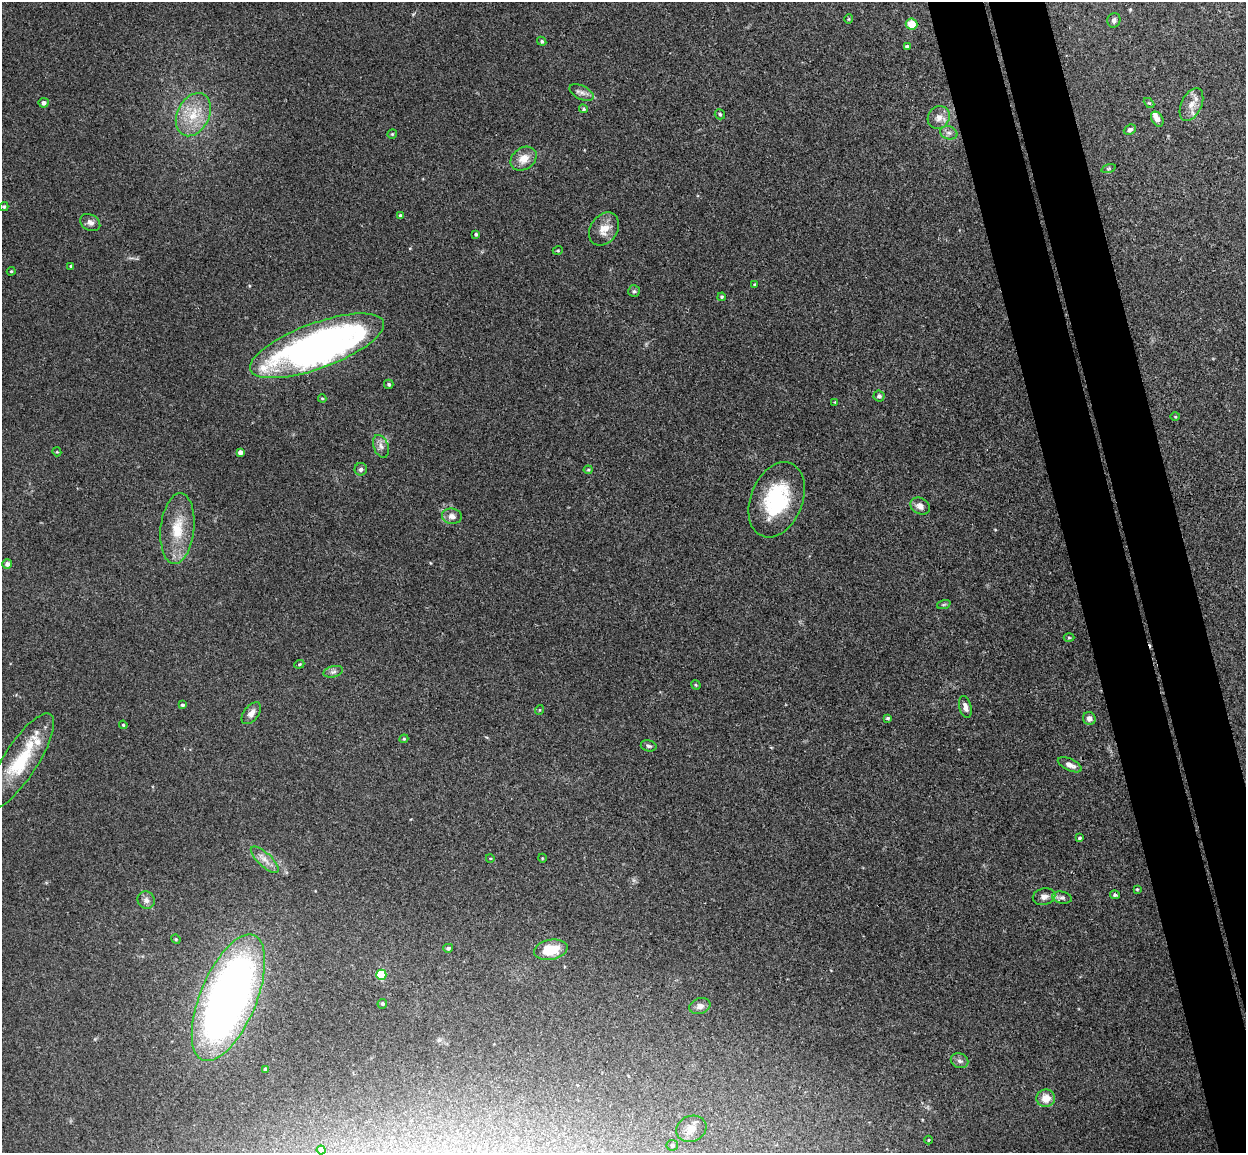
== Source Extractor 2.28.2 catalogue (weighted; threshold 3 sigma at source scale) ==
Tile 6 of 4 x 4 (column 2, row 2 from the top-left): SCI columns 1301-2544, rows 2457-3607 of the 5086 x 5029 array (HDU 1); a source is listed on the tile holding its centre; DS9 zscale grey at full resolution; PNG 1248 x 1155 px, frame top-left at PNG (2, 2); each listed source drawn as its Kron ellipse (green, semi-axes under 4 px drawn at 4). Shown black and unused: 8% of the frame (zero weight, under 3 of 4 exposures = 5% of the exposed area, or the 3 px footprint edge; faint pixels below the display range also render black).
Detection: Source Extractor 2.28.2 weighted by HDU 2 'WHT'; one run over the whole footprint, this tile lists its part. Background 0.0387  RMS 0.0042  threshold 0.0191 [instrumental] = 3 sigma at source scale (4.5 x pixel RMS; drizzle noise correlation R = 1.50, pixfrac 1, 0.05/0.05 arcsec/px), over >= 5 px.
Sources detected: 89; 1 inside a brighter object's white glare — neither listed nor drawn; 3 inside a brighter listed object's ellipse — not listed separately; the other 85 listed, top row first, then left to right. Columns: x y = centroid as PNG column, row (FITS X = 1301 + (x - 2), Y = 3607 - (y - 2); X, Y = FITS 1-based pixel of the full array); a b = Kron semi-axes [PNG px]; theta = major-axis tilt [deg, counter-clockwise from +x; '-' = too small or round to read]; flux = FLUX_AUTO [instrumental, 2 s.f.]
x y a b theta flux
849 19 4 4 - 0.45
1114 20 7 6 - 1.4
911 24 6 5 - 6.6
542 41 5 4 - 0.61
907 47 4 3 - 0.82
582 92 13 7 -27 2
44 103 5 5 - 1.5
1149 103 6 4 -43 0.51
1191 104 17 10 65 4.4
583 109 4 4 - 0.57
720 114 5 5 - 0.71
193 115 23 16 63 12
939 117 12 10 53 3.4
1157 119 8 5 -58 2.4
1130 130 6 5 - 0.99
949 133 9 6 -14 1.6
392 134 5 5 - 0.46
524 159 14 10 36 5.5
1109 169 7 3 19 0.54
4 207 4 4 - 0.71
400 215 4 4 - 0.67
90 223 10 8 -29 2
604 229 18 13 55 5.5
476 234 3 3 - 0.71
558 250 5 3 - 0.41
71 266 3 3 - 0.75
11 271 4 3 - 0.43
754 284 4 3 - 0.39
634 291 6 6 - 0.75
722 297 4 3 - 0.53
317 346 71 22 20 210
389 384 4 4 - 0.83
879 396 5 5 - 1.2
322 398 4 4 - 0.42
835 402 4 3 - 0.33
1175 417 5 3 - 0.4
381 446 12 7 -70 2.1
57 452 5 3 - 0.37
240 452 4 4 - 1.6
361 469 6 6 - 1.2
588 470 4 4 - 0.47
777 500 39 26 68 32
920 506 10 8 -30 2.5
452 516 10 7 -7 2.7
177 529 35 17 84 14
7 564 5 5 - 1.7
944 604 7 4 19 0.69
1069 638 5 3 - 0.45
299 664 5 4 - 0.5
333 672 10 5 14 1.3
696 685 5 4 - 0.41
182 705 4 4 - 0.91
965 707 11 6 -76 2.1
539 710 5 3 - 0.35
251 713 13 7 52 2.4
888 718 4 3 - 0.6
1089 719 6 6 - 2.4
123 725 4 4 - 0.45
404 739 4 4 - 0.47
649 746 8 5 -15 0.89
21 761 55 17 57 25
1070 765 13 6 -25 2.4
1079 838 4 3 - 0.59
490 858 4 3 - 0.33
542 858 4 3 - 0.33
265 860 18 6 -43 3.4
1137 889 4 4 - 0.43
1115 895 5 4 - 0.8
1044 897 11 8 14 2.4
1062 898 10 6 -12 1.4
146 900 9 8 - 2
176 939 5 4 - 0.5
448 948 5 4 - 0.96
551 950 17 10 11 12
381 975 5 5 - 27
228 998 67 28 68 270
382 1004 5 4 - 0.76
700 1006 11 7 17 2.2
960 1061 9 7 -23 1.6
265 1069 4 3 - 0.91
1046 1098 9 8 - 5.5
691 1129 15 12 19 4.6
928 1140 4 3 - 0.31
672 1145 6 5 - 1.2
321 1150 4 4 - 0.51
Overlapping masked pixels (flux is a lower limit): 1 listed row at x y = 228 998